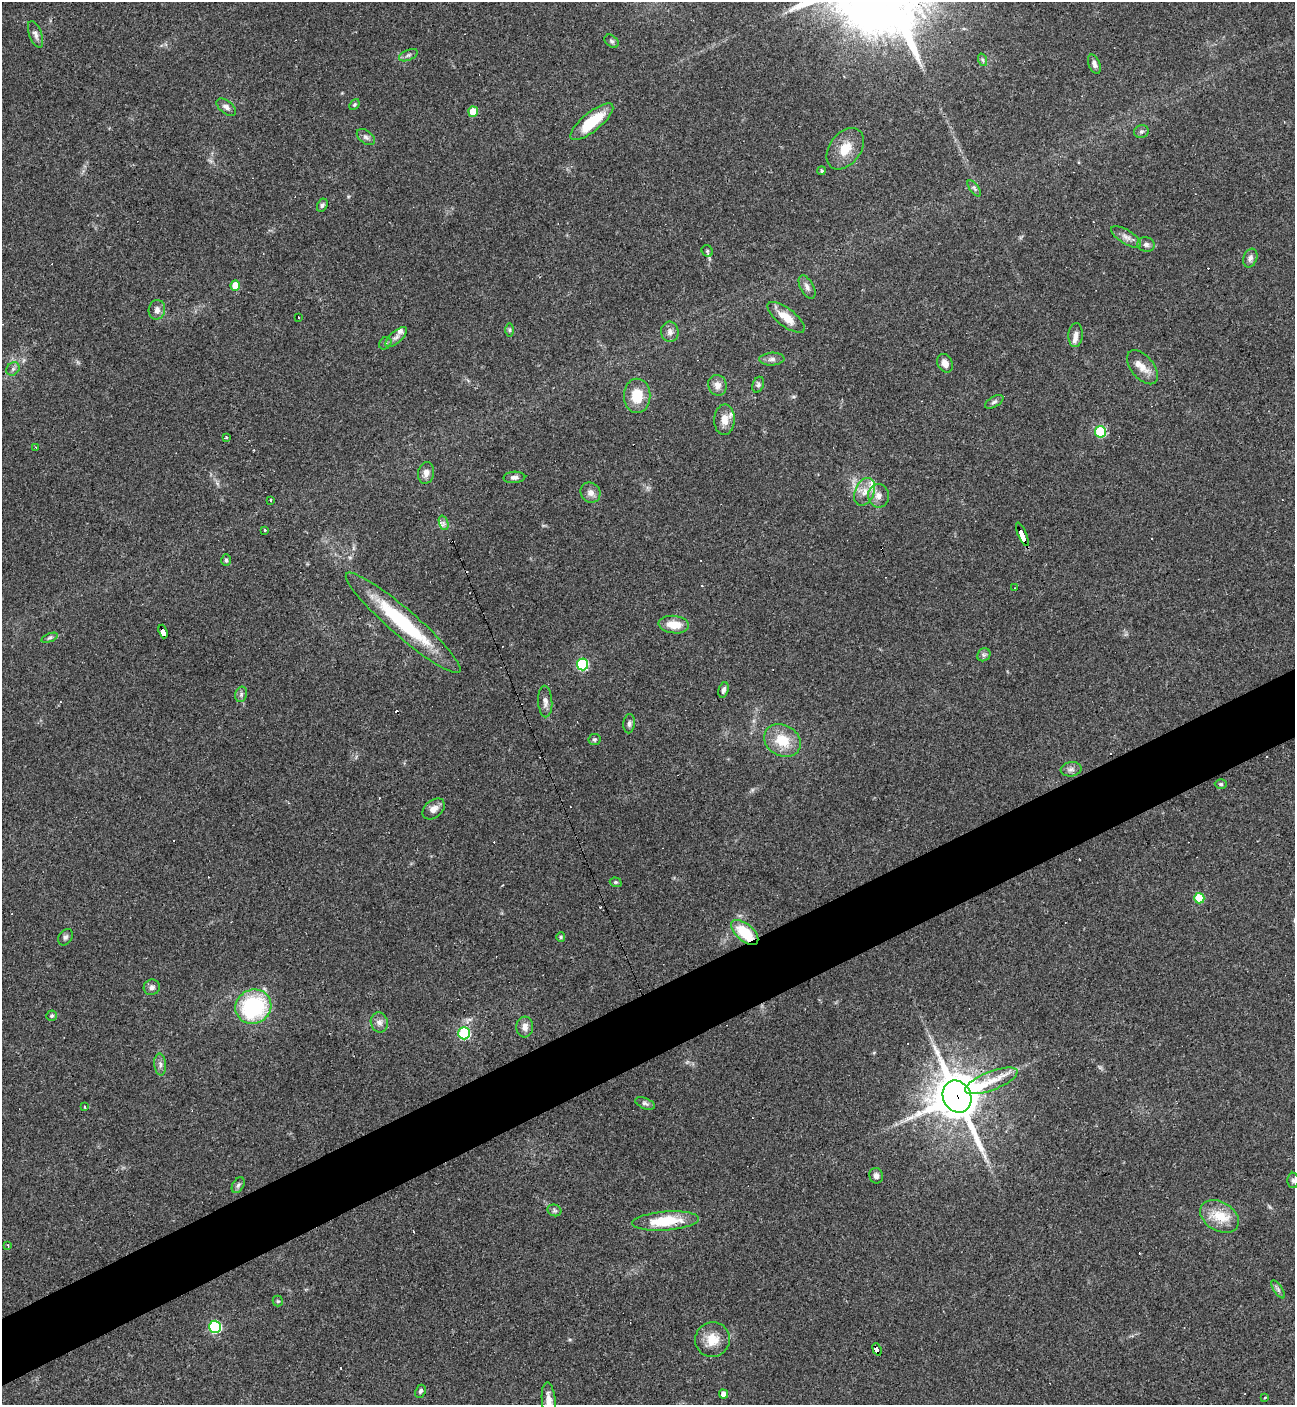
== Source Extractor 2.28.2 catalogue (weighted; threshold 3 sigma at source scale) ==
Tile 7 of 4 x 4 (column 3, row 2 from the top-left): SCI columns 2868-4160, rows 2809-4211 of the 5603 x 5615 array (HDU 1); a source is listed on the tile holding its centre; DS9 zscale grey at full resolution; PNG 1297 x 1407 px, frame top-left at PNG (2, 2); each listed source drawn as its Kron ellipse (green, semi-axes under 4 px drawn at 4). Shown black and unused: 5% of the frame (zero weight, under 3 of 4 exposures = <1% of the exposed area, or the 3 px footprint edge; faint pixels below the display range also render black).
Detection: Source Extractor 2.28.2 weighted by HDU 2 'WHT'; one run over the whole footprint, this tile lists its part. Background 0.0486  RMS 0.0051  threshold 0.0231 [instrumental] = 3 sigma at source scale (4.5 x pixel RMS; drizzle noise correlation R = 1.50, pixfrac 1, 0.05/0.05 arcsec/px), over >= 5 px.
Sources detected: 125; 20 cosmic-ray / hot-pixel residue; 1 long thin detection or spike segment (spike, bleed or trail) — neither listed nor drawn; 5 inside a brighter listed object's ellipse — not listed separately; the other 99 listed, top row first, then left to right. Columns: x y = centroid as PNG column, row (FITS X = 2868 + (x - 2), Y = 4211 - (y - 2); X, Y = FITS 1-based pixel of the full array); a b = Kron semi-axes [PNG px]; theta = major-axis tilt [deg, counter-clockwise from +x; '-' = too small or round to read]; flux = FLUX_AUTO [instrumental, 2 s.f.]
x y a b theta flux
35 34 14 6 -69 2.2
612 41 8 5 -40 1.2
408 55 10 5 24 1.3
983 60 6 4 -70 0.83
1094 64 10 5 -70 2
354 104 6 4 49 0.75
226 107 11 6 -39 2.1
473 112 5 5 - 9.3
592 122 26 9 39 20
1141 131 7 6 - 1.2
366 137 10 6 -37 1.7
845 149 23 15 53 9.9
822 171 4 4 - 0.85
974 188 9 4 -55 1.1
322 205 7 5 62 1
1126 237 17 7 -32 3.2
1146 245 9 7 -15 1.7
707 251 6 5 - 0.86
1250 258 9 7 69 2.1
235 285 5 4 - 8
807 287 13 6 -62 2.1
157 310 10 8 80 2.7
298 317 3 3 - 0.65
786 317 22 9 -38 8.3
510 330 6 4 -90 0.8
670 332 10 8 -85 2.5
1076 335 12 7 87 2.5
396 337 13 6 42 2.5
385 343 7 5 45 1.1
772 359 12 6 4 2.1
945 363 10 7 -64 3.6
1142 367 20 11 -50 5.8
13 369 7 6 - 1.3
717 385 10 9 - 3.4
758 385 8 5 71 1.2
637 396 17 13 -89 12
994 402 10 5 29 1.4
724 420 15 10 87 5.1
1101 432 6 5 - 31
226 437 3 2 - 1.1
36 448 3 2 - 0.76
426 473 11 8 79 3.3
514 477 11 5 3 1.9
865 492 14 9 66 4.9
590 493 10 9 - 3
878 496 12 10 -82 4
270 500 3 3 - 1.5
444 523 7 4 -70 1.4
265 530 3 2 - 0.7
1022 534 13 3 -67 120
226 560 6 4 -88 0.81
1015 588 3 2 - 0.43
403 623 75 13 -41 44
674 625 15 8 -6 8
163 632 7 4 -71 66
50 638 8 4 21 1.1
984 655 7 6 - 1.2
582 664 6 5 - 44
723 690 8 5 74 1.7
241 694 8 5 71 1.4
545 701 16 7 -87 2.9
629 724 9 5 84 1.5
594 739 6 6 - 0.88
782 740 19 15 -29 13
1071 769 10 7 8 2
1221 784 6 5 - 0.84
434 809 13 8 40 3.4
616 882 6 4 -19 0.77
1199 898 5 5 - 19
745 932 16 8 -42 18
65 937 9 6 57 1.4
561 937 5 4 - 0.7
152 987 8 7 - 1.8
253 1007 18 17 - 51
52 1016 5 5 - 0.81
379 1022 10 8 -72 2.7
525 1027 10 8 85 3.2
464 1033 6 6 - 49
160 1064 11 6 -85 1.9
991 1081 28 9 21 11
957 1096 16 14 -65 2000
645 1103 10 5 -22 1.6
84 1107 3 3 - 1.1
876 1176 8 7 - 2.4
1293 1180 7 6 - 1.1
238 1185 8 5 60 1.3
554 1210 7 5 -20 1.1
1219 1216 21 14 -31 12
665 1221 33 9 4 21
8 1245 3 3 - 0.74
1278 1289 10 4 -57 1.3
278 1301 5 5 - 0.7
215 1327 6 6 - 58
712 1340 17 17 - 9
877 1349 6 4 -69 57
420 1391 7 5 65 1.1
723 1394 5 4 - 2.6
1265 1397 3 2 - 0.45
549 1400 18 7 -85 4.5
Overlapping masked pixels (flux is a lower limit): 5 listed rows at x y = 1022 534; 163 632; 745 932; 957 1096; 877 1349
Isophote crosses this tile's border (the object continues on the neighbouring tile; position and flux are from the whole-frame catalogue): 1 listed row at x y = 549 1400